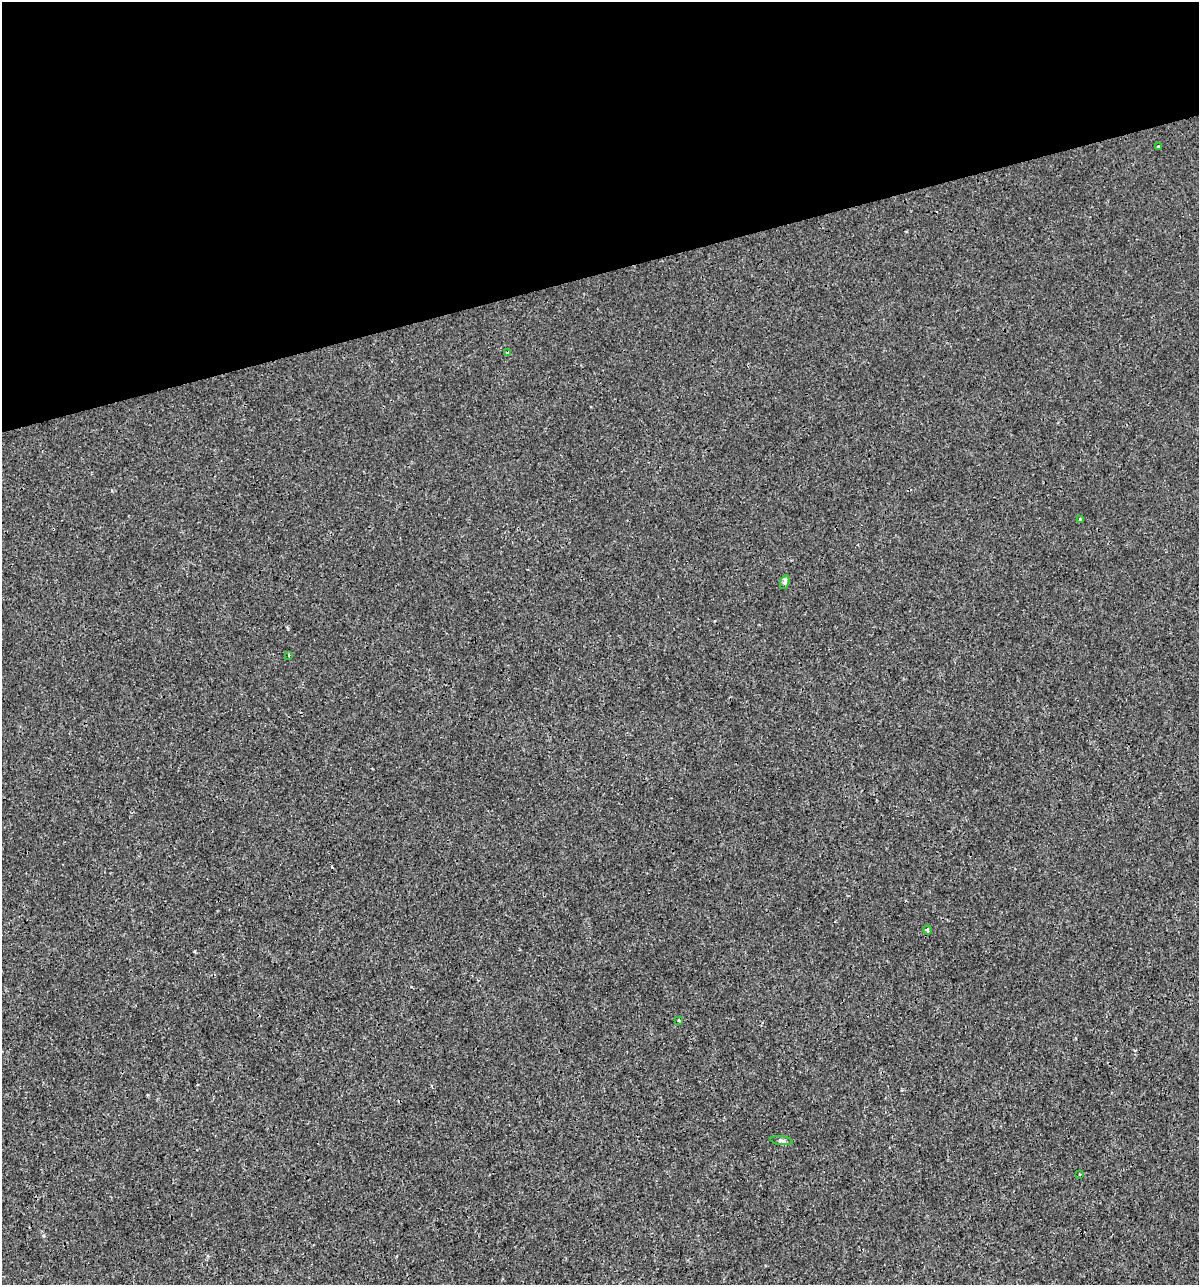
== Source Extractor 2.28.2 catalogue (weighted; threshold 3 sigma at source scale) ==
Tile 3 of 4 x 4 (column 3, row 1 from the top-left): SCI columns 2441-3637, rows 3850-5132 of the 4930 x 5132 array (HDU 1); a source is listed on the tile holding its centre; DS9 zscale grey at full resolution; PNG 1201 x 1287 px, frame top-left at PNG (2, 2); each listed source drawn as its Kron ellipse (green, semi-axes under 4 px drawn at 4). Shown black and unused: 21% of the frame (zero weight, under 3 of 4 exposures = <1% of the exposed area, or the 3 px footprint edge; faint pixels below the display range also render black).
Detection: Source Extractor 2.28.2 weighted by HDU 2 'WHT'; one run over the whole footprint, this tile lists its part. Background 1.50e-04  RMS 0.0017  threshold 0.00779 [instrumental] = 3 sigma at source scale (4.5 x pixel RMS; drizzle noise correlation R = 1.50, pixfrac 1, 0.0396/0.0396 arcsec/px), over >= 5 px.
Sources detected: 10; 1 cosmic-ray / hot-pixel residue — neither listed nor drawn; the other 9 listed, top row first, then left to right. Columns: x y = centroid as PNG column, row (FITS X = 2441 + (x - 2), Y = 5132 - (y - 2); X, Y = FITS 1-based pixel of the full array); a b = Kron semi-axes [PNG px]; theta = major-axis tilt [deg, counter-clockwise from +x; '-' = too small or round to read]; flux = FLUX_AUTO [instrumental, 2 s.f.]
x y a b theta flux
1159 146 3 3 - 0.31
507 353 3 2 - 0.35
1080 519 4 3 - 0.31
785 582 7 4 72 0.4
289 655 3 2 - 0.17
927 930 4 3 - 0.62
679 1020 3 2 - 0.31
781 1141 11 4 -7 0.42
1080 1174 3 2 - 0.2